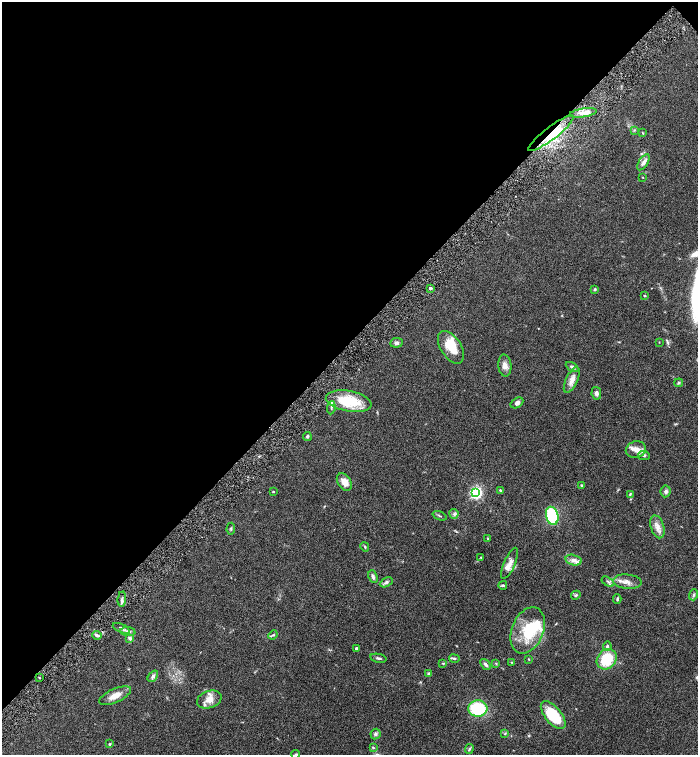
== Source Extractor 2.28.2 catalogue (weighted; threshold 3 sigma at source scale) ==
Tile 2 of 4 x 4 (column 2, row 1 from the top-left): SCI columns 1694-3084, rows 4520-6025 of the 6026 x 6028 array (HDU 1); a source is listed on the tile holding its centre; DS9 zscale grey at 2 x 2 block average (1 PNG px = mean of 2 x 2 image px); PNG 700 x 757 px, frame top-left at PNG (2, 2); each listed source drawn as its Kron ellipse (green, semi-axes under 4 px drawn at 4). Shown black and unused: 46% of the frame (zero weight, under 4 of 8 exposures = <1% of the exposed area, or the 3 px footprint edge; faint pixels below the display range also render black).
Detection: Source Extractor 2.28.2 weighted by HDU 2 'WHT'; one run over the whole footprint, this tile lists its part. Background 0.0687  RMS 0.0044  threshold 0.0178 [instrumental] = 3 sigma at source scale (4.09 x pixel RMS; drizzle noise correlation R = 1.36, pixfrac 0.8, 0.05/0.05 arcsec/px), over >= 5 px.
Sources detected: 88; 1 inside a brighter object's white glare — neither listed nor drawn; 9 inside a brighter listed object's ellipse — not listed separately; the other 78 listed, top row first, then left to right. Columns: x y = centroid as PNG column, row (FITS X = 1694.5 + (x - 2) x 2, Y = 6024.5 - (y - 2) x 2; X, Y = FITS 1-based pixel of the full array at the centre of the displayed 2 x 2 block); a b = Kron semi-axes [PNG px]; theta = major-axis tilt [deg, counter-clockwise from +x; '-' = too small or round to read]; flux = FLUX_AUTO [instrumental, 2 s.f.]
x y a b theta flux
583 113 14 4 8 5.3
634 130 3 2 - 0.8
551 133 28 6 38 25
642 133 4 2 - 0.65
643 162 9 4 56 3.7
643 177 3 2 - 0.46
430 288 2 2 - 4
595 289 3 3 - 1.2
645 296 2 2 - 1.3
659 342 3 2 - 0.36
396 343 6 5 - 2.5
451 347 18 10 -57 20
505 365 11 6 -84 5
572 367 7 4 -31 2.3
572 380 14 5 64 7.2
679 383 4 3 - 1.3
596 393 6 5 - 2.5
349 401 23 10 -10 36
517 403 7 4 33 2.8
331 408 7 3 83 1.4
307 436 4 3 - 1.2
636 450 10 8 15 6.6
644 455 6 4 -8 2
344 482 10 6 -56 7.7
582 485 3 3 - 1.3
501 490 3 3 - 0.88
666 491 6 5 - 2.6
273 492 2 2 - 0.96
476 493 4 3 - 190
630 494 4 3 - 0.82
454 514 5 4 - 2.2
440 516 7 2 -20 1
552 516 9 6 -75 54
657 527 12 6 -72 6.1
231 529 6 3 86 1.3
488 539 4 3 - 0.78
365 547 5 3 - 1.1
481 557 3 2 - 0.6
573 560 8 5 -16 5.5
510 563 17 5 66 7.1
373 577 6 3 -66 2.4
386 582 7 4 27 2.2
608 582 7 2 -30 1.6
627 582 14 7 -5 6.6
503 585 4 3 - 1.3
576 595 5 3 - 1.2
694 595 5 3 - 1.5
122 599 7 2 86 1.9
617 599 4 3 - 1.3
121 628 9 4 -24 2.4
528 630 24 16 67 40
128 632 7 4 -6 3.1
97 635 5 3 - 1.9
273 635 5 2 - 0.81
130 638 4 3 - 2.6
607 646 4 3 - 1.8
356 648 2 2 - 2.7
378 658 8 3 -12 1.7
454 658 5 3 - 1.5
529 659 3 2 - 0.59
607 659 11 9 47 31
512 662 3 3 - 0.7
443 663 4 3 - 0.89
496 663 3 2 - 0.71
485 664 6 3 -49 2.9
428 674 3 3 - 1.3
153 676 6 4 52 2.9
39 678 2 2 - 0.6
115 696 17 7 24 9.1
209 700 12 8 19 8.8
478 709 9 8 - 49
553 715 17 8 -50 40
505 733 4 2 - 0.71
375 734 5 5 - 2.1
110 744 3 3 - 0.81
373 747 4 3 - 0.9
469 749 5 3 - 1.2
296 754 4 3 - 1.1
Overlapping masked pixels (flux is a lower limit): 1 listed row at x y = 551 133
Isophote crosses this tile's border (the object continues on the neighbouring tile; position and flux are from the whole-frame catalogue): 1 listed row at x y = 296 754
Diffuse or blended objects may show on this block-average render without a row.